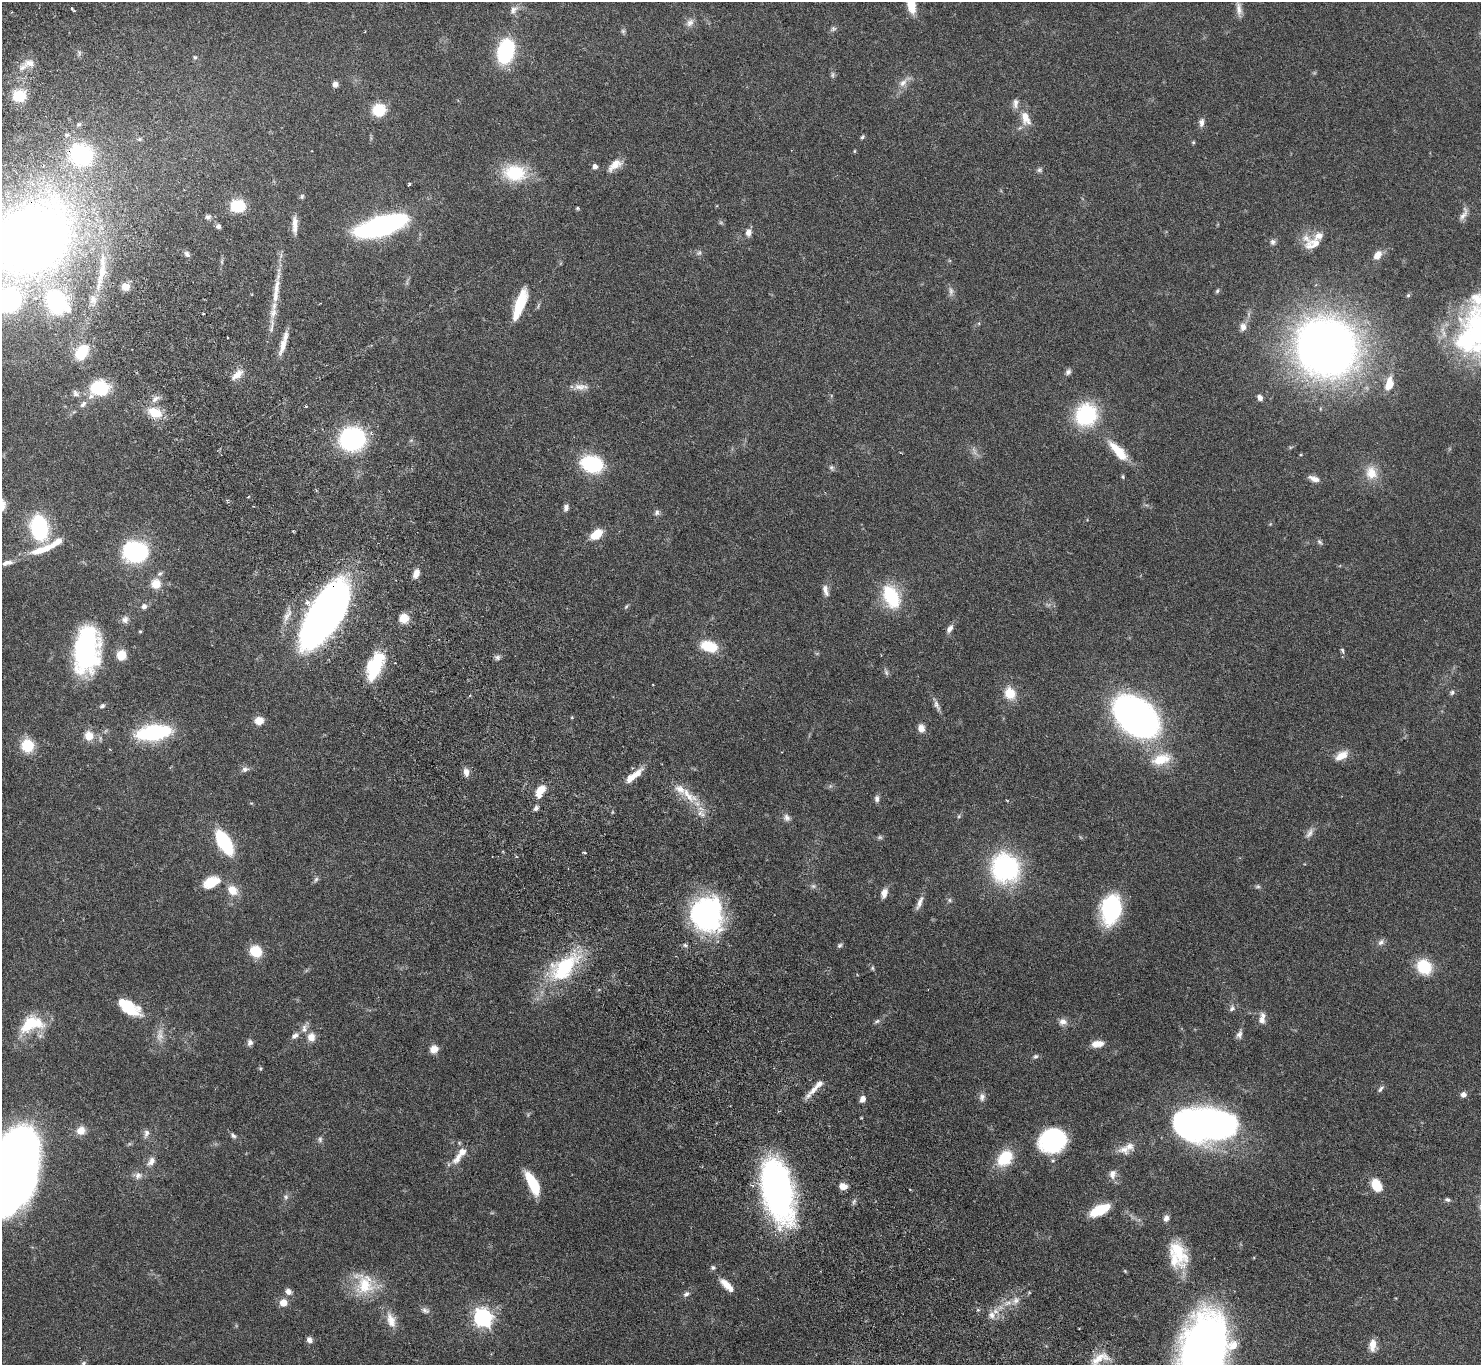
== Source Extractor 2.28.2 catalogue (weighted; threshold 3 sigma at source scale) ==
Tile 11 of 4 x 4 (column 3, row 3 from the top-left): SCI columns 3009-4487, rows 1696-3058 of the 6044 x 5994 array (HDU 1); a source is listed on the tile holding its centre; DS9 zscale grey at full resolution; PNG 1483 x 1367 px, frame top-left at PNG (2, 2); no overlay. Shown black and unused: <1% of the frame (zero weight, under 3 of 6 exposures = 4% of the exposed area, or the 3 px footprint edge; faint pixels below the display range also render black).
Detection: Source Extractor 2.28.2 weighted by HDU 2 'WHT'; one run over the whole footprint, this tile lists its part. Background 0.0972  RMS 0.0035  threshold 0.0143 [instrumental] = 3 sigma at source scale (4.09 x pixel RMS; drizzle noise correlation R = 1.36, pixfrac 0.8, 0.05/0.05 arcsec/px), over >= 5 px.
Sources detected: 238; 6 too faint to see at this stretch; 3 inside a brighter object's white glare — not listed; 21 inside a brighter listed object's ellipse — not listed separately; the other 208 listed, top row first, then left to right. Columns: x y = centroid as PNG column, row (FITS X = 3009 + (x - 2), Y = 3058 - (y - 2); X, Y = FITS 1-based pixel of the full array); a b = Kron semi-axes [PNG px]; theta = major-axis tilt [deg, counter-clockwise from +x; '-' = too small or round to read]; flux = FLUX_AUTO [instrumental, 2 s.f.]
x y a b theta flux
911 3 23 10 -82 7.2
72 9 6 3 -46 0.44
1239 9 19 7 -81 2.1
514 10 12 9 51 1.8
690 23 12 8 46 1.8
833 29 9 6 25 0.82
623 31 7 5 -89 0.66
506 51 20 13 76 32
79 53 7 4 73 0.6
195 57 6 5 - 0.58
29 63 17 10 1 3.2
832 75 8 5 85 0.72
903 83 14 9 39 2.5
335 84 8 7 - 1.3
19 96 13 11 6 9.1
379 110 11 10 - 11
1025 118 22 12 -69 4.9
1201 122 11 7 84 1.5
862 137 6 4 36 0.57
139 139 6 5 - 0.59
1193 142 5 4 - 0.36
854 151 5 3 - 0.3
81 155 14 12 -25 53
615 165 20 10 38 3.8
595 167 5 5 - 1.6
1039 170 7 5 -20 0.7
515 173 24 17 -7 17
409 184 4 3 - 0.46
302 196 7 5 60 0.58
238 206 12 10 1 13
577 208 5 4 - 0.37
1464 214 21 7 66 2
208 217 7 6 - 0.9
295 223 21 8 -89 3
219 226 5 5 - 1.1
381 226 32 12 17 120
748 232 10 8 83 1.7
27 240 68 48 48 370
1273 242 8 8 - 1
1313 244 24 13 19 4.7
699 253 7 7 - 0.84
187 254 9 5 -46 0.97
1377 255 11 7 54 2.8
222 262 8 4 -90 0.6
102 273 54 10 75 12
125 287 9 9 - 3.2
276 291 45 8 82 7.7
951 291 13 6 -86 1.4
1217 291 6 5 - 0.55
1408 295 5 4 - 0.46
9 300 19 18 - 50
56 302 23 17 -53 42
520 304 33 9 71 12
203 314 3 2 - 0.25
1243 327 11 10 - 1.9
1465 341 31 29 -21 26
283 345 26 8 72 3.6
1327 347 38 35 -35 370
82 352 17 11 55 11
1068 372 8 7 - 1
237 375 17 8 38 3
1389 384 16 8 75 4.9
581 387 23 8 -1 2.8
99 388 18 15 11 18
76 394 10 8 -54 1.3
1260 398 7 5 -60 1.6
155 399 13 7 38 2
83 404 11 6 46 1.4
155 413 17 12 -20 7.1
1086 415 24 21 66 26
352 439 20 18 11 49
1118 451 33 11 -47 8
1301 455 4 4 - 0.3
592 464 15 11 -17 36
831 467 8 6 -45 0.81
1371 473 20 16 -77 6
1123 477 6 4 -89 0.46
1314 479 13 7 -19 2.1
316 490 5 3 - 0.32
248 497 3 3 - 0.35
566 508 9 6 82 1.2
657 512 9 7 68 0.99
1270 524 4 4 - 0.32
39 528 16 11 -80 42
596 534 12 7 38 7.6
1320 542 9 5 -47 0.72
40 550 22 8 15 6
135 552 19 16 -8 44
8 562 12 7 -3 1.5
416 574 9 6 69 2.7
156 584 12 11 - 4.6
825 590 16 7 -75 1.9
891 596 28 17 -66 17
144 606 8 7 - 1.3
626 606 7 4 62 0.52
324 614 56 23 58 230
287 615 25 8 65 3.3
404 618 10 9 - 4.5
125 619 10 9 - 1.6
950 629 11 6 56 1.7
140 631 5 4 - 0.39
709 646 14 9 -15 12
86 650 48 26 84 50
1342 651 9 5 -72 0.68
121 655 8 8 - 6.4
497 657 8 7 - 0.95
375 666 34 16 69 17
886 672 11 5 -73 0.82
1452 692 7 6 - 0.88
1010 693 13 11 -67 6.6
937 705 17 6 -68 1.6
102 706 7 5 41 0.77
1136 716 30 20 -40 210
259 721 8 8 - 3.9
921 728 9 8 - 2.3
154 732 27 12 7 40
89 736 13 12 - 4
27 745 13 12 - 9.1
1341 756 17 9 32 3.8
1161 759 27 15 18 8.2
245 769 10 7 17 1.3
466 772 10 7 -80 2
637 774 19 8 42 3.5
540 791 15 8 62 5.2
689 795 33 12 -43 7.7
877 799 9 6 -88 1.1
536 808 7 5 45 0.91
959 816 6 4 48 0.44
787 818 10 9 - 1.5
1309 833 16 7 57 1.7
224 842 18 8 -59 37
584 852 4 3 - 0.49
1005 868 28 27 - 44
316 879 8 5 62 0.74
211 882 21 12 26 7.3
813 886 7 6 - 0.83
1258 886 7 5 -1 0.61
232 890 14 11 -44 4.3
884 893 11 7 74 2.5
950 900 7 5 -23 0.63
919 903 20 6 67 2.1
1111 909 27 17 80 32
707 914 36 33 -79 54
1381 942 10 7 40 1.2
685 945 6 5 - 0.68
840 945 7 5 44 0.71
256 951 12 11 - 8.1
564 967 48 26 41 27
1424 967 13 11 -42 15
872 968 5 5 - 0.48
129 1007 29 13 -32 12
1232 1008 10 8 66 1.1
1262 1018 15 8 81 2.3
877 1021 8 5 16 0.71
1063 1022 11 9 4 1.9
28 1024 29 14 56 10
304 1028 14 8 79 2
1239 1034 12 6 69 1.3
295 1036 10 6 38 1.5
311 1037 11 9 88 2.9
250 1042 8 7 - 1.2
1097 1044 13 7 6 3.6
434 1049 9 8 - 2.9
1035 1056 8 6 27 0.75
260 1069 6 4 90 0.43
1380 1089 10 5 48 0.79
813 1091 27 6 43 3.1
1463 1095 6 6 - 1.6
982 1097 12 8 84 1.6
863 1099 7 5 64 2.1
1204 1122 57 31 -4 140
81 1131 10 9 - 3
146 1133 11 7 77 1.4
233 1136 9 6 -42 0.9
320 1139 9 6 -90 0.84
1052 1140 25 21 26 33
1124 1149 18 12 4 3.3
457 1158 20 10 55 3.7
1005 1158 21 15 50 11
151 1161 14 8 56 2.3
15 1169 70 34 76 320
1112 1174 12 9 80 2.1
138 1175 11 10 - 1.9
533 1184 25 9 -64 12
1376 1185 10 7 -60 9.6
843 1186 7 6 - 3.1
778 1190 58 26 -77 120
286 1197 9 7 -81 1
1447 1200 8 5 -18 0.71
854 1201 9 4 64 0.75
1100 1210 18 8 26 14
1178 1251 39 18 -61 13
713 1267 7 6 - 0.73
726 1284 16 9 -45 3.3
365 1285 30 26 56 13
288 1292 8 7 - 1.6
686 1294 8 6 39 1.1
283 1303 8 8 - 3.3
1008 1303 13 6 13 2.2
425 1310 12 7 -18 1.3
992 1315 12 10 -81 2.6
483 1318 8 7 - 140
391 1320 23 11 -71 4.4
309 1340 8 7 - 1.4
1373 1345 12 7 86 3.7
1203 1354 75 40 81 220
1099 1358 29 11 23 5.3
83 1364 11 6 74 1
Overlapping masked pixels (flux is a lower limit): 3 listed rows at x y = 81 155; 27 240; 324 614
Isophote crosses this tile's border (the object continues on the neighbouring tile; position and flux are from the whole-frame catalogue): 6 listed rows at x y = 911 3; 27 240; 9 300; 15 1169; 1203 1354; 83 1364